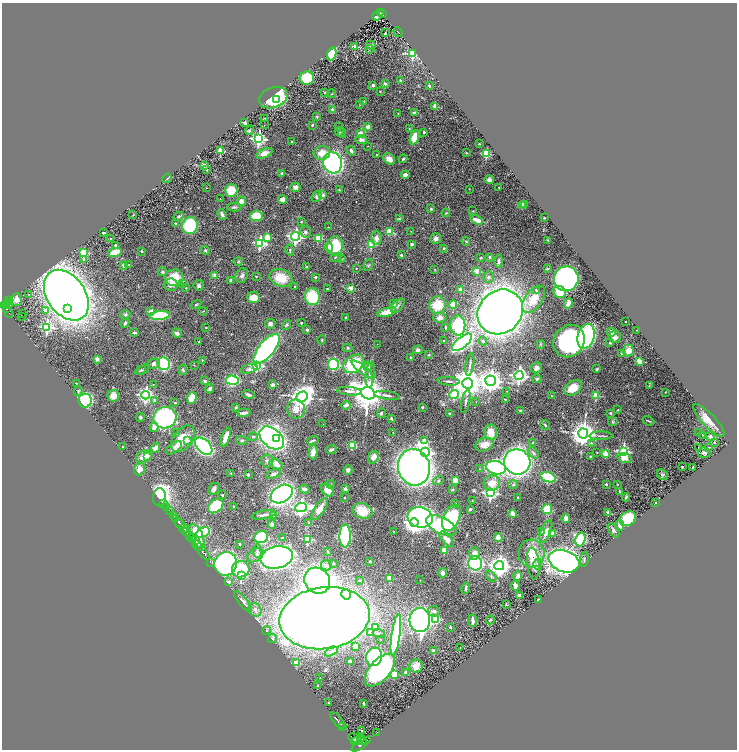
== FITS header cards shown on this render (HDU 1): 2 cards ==
NAXIS1  =                 1469
NAXIS2  =                 1495

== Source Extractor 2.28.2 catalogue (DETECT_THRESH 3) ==
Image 1469 x 1495 px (HDU 1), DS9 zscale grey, zoomed out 1/2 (1 PNG px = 2 x 2 image px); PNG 739 x 752 px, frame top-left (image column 1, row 1494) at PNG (2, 3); each listed source drawn as its Kron ellipse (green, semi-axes under 4 px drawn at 4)
Background 0.708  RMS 0.027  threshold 0.0804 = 3 sigma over >= 5 px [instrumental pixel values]
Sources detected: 494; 12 cannot appear on this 1/2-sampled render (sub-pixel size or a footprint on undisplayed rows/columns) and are neither listed nor drawn; the other 482 listed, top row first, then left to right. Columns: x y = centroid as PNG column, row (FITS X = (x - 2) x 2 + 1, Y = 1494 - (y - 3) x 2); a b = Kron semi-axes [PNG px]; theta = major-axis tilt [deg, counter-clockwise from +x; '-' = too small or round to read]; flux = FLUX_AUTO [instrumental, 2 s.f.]
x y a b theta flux
380 12 2 2 - 50
382 14 3 1 - 36
376 16 4 2 - 280
398 32 5 1 - 72
385 33 2 2 - 5.9
371 45 5 4 - 10
355 47 2 2 - 110
370 49 4 2 - 3.4
332 54 7 4 72 200
413 54 3 3 - 390
307 78 7 6 - 210
400 80 2 2 - 4.5
385 84 2 2 - 44
373 85 2 2 - 41
429 86 2 2 - 23
380 91 2 2 - 4.3
324 92 3 3 - 4.7
331 94 4 2 - 4.8
273 98 15 10 20 260
276 100 3 2 - 21
364 102 3 3 - 4.2
360 104 4 2 - 3.2
435 106 3 2 - 79
332 109 2 2 - 25
398 113 2 2 - 1.6
414 113 2 2 - 55
317 117 3 3 - 5.6
265 119 4 3 - 5.2
245 123 3 3 - 6
264 125 3 2 - 1.7
312 125 2 2 - 17
339 127 3 2 - 3.4
368 127 4 3 - 35
409 129 3 2 - 2
250 130 5 3 - 5.4
339 132 5 4 - 6.8
424 132 2 2 - 18
342 133 5 3 - 5.7
361 134 3 3 - 150
414 137 8 4 71 89
259 139 4 4 - 1100
361 140 6 4 -2 17
292 142 2 2 - 33
479 144 2 2 - 3.3
368 146 2 1 - 1.6
220 151 3 2 - 200
351 151 5 3 - 13
264 153 8 4 22 39
322 153 8 7 - 59
466 153 3 3 - 3.4
486 154 3 3 - 330
377 155 2 2 - 12
389 159 6 5 - 37
403 159 4 3 - 6.2
332 163 10 9 - 1300
204 165 4 3 - 14
207 170 2 2 - 11
282 174 2 2 - 33
405 175 4 4 - 22
167 178 5 3 - 5.6
489 180 5 4 - 19
295 187 5 4 - 26
499 187 2 2 - 3.5
206 188 2 2 - 2.1
469 189 2 2 - 1.5
231 190 6 6 - 110
339 190 3 2 - 2.7
322 195 2 2 - 90
317 197 6 4 47 14
220 199 2 1 - 1.5
283 200 4 3 - 48
241 201 4 4 - 30
525 204 2 2 - 6.4
522 205 4 4 - 54
234 207 7 4 1 11
431 209 4 3 - 7
473 211 3 2 - 3.8
446 213 4 3 - 6
222 214 5 3 - 13
133 215 3 2 - 2.8
179 216 5 4 - 12
256 216 6 5 - 100
544 218 3 2 - 3.2
399 219 2 2 - 54
477 220 7 3 -19 48
301 222 4 3 - 4.2
175 223 2 2 - 8.5
190 225 8 8 - 300
328 227 2 1 - 1.9
411 231 2 1 - 1.4
305 232 5 5 - 11
389 232 3 2 - 140
104 233 3 2 - 7.7
296 236 4 4 - 1600
267 237 3 3 - 150
318 238 3 3 - 190
377 238 7 5 -86 30
111 239 2 2 - 18
436 239 6 5 - 18
548 240 3 3 - 2.6
466 241 4 2 - 5
260 243 4 4 - 640
371 244 3 3 - 260
412 244 2 2 - 15
116 245 4 3 - 6.8
335 246 9 8 - 190
329 247 5 4 - 30
444 248 2 2 - 20
205 250 5 4 - 7.8
290 250 6 2 -77 6.2
142 251 3 2 - 3
84 252 3 3 - 290
115 252 7 4 14 130
401 255 2 2 - 24
336 257 6 3 11 8.9
490 257 4 3 - 7.5
481 258 3 3 - 5.7
84 259 4 3 - 9.5
341 259 3 3 - 5.5
238 261 5 4 - 6.4
499 261 6 3 -90 11
123 265 2 2 - 36
129 265 2 2 - 2
368 265 6 4 68 8.4
307 266 3 2 - 6.4
356 269 2 2 - 5.8
547 269 4 4 - 5.4
435 270 3 3 - 3.1
477 271 2 2 - 110
162 272 4 4 - 8.5
215 275 2 2 - 60
242 276 8 6 65 18
256 277 2 2 - 6.7
315 277 2 2 - 28
489 277 6 5 - 13
174 278 9 8 - 160
281 278 12 8 -19 120
566 279 12 12 - 1700
231 281 3 2 - 22
182 284 3 3 - 4.3
171 285 7 6 - 28
199 285 5 5 - 13
295 287 2 2 - 6.5
186 288 2 2 - 3.9
351 288 2 2 - 100
327 289 3 2 - 4.7
460 289 2 2 - 58
536 290 3 2 - 12
559 292 6 6 - 75
28 294 3 2 - 3.1
66 295 28 19 -55 8000
312 297 8 7 - 220
253 298 6 5 - 47
534 299 15 8 55 110
17 300 6 5 - 37
8 301 4 1 - 42
394 303 3 3 - 17
568 303 5 3 - 34
8 304 5 2 - 200
196 304 5 3 - 5.2
4 305 2 2 - 230
7 305 4 2 - 210
437 305 9 8 - 140
453 305 4 4 - 65
398 306 8 4 48 16
68 308 3 3 - 1100
6 309 3 2 - 100
45 310 4 4 - 15
8 311 6 2 -60 140
151 311 3 2 - 86
203 311 4 2 - 2.4
386 312 9 4 16 75
500 312 24 21 42 5500
22 314 2 1 - 11
125 314 5 4 - 6.9
160 315 10 4 5 260
21 316 2 2 - 3.6
346 317 2 2 - 15
440 318 6 5 - 29
625 322 2 2 - 5
125 323 5 3 - 8
301 323 2 2 - 12
270 324 5 5 - 17
286 325 5 4 - 7.2
458 325 10 7 -88 310
47 327 4 4 - 790
445 327 3 2 - 5.8
206 328 2 2 - 5.5
307 330 3 2 - 12
637 330 2 1 - 1.6
134 332 3 2 - 15
611 332 4 4 - 33
177 333 5 4 - 16
586 336 12 8 76 730
615 337 6 6 - 24
322 340 5 2 - 4.3
199 341 2 1 - 3.3
444 341 2 2 - 12
483 341 4 3 - 8
569 341 17 15 51 940
462 342 12 5 39 1800
610 342 2 2 - 25
377 344 2 1 - 1.6
540 344 4 3 - 4.9
348 348 5 4 - 6.4
267 349 18 7 50 1600
418 350 5 4 - 16
628 351 6 5 - 49
622 353 2 2 - 28
429 355 3 3 - 4.7
410 357 4 2 - 5.4
97 359 2 2 - 85
202 360 3 2 - 2.4
639 361 2 2 - 110
154 364 6 5 - 23
164 364 6 6 - 430
333 364 5 5 - 450
354 364 11 8 33 330
470 364 11 2 81 12
194 365 3 2 - 3.2
256 365 3 3 - 710
368 366 5 4 - 23
536 368 6 5 - 19
249 369 9 4 14 15
362 369 13 4 -38 24
597 369 3 2 - 7.5
141 370 6 3 32 7.2
143 370 7 3 37 7.9
183 370 5 3 - 6.9
370 375 13 4 84 30
519 376 5 4 - 1800
537 379 5 4 - 9
232 380 6 4 -8 440
205 381 2 2 - 32
448 381 11 3 -6 15
491 381 5 5 - 4900
76 383 2 2 - 5.5
468 383 5 5 - 12000
153 384 2 2 - 2.3
273 385 4 3 - 11
649 386 3 2 - 2.2
573 388 9 6 34 96
210 389 5 4 - 14
78 391 5 3 - 7.8
349 391 12 3 -5 20
506 391 2 2 - 2
666 392 2 1 - 2.4
368 393 7 6 - 15000
454 394 5 4 - 400
146 395 4 4 - 1600
248 395 6 3 -20 9.6
387 395 13 3 -9 18
551 395 3 2 - 2.8
113 396 6 5 - 50
596 396 3 3 - 170
302 397 6 5 - 5000
192 398 6 4 71 94
505 399 4 2 - 5.4
155 400 2 2 - 25
85 401 7 6 - 670
466 401 12 3 79 14
476 402 2 2 - 2.2
175 403 3 3 - 5.4
346 405 5 3 - 19
236 407 3 2 - 7.6
422 407 3 3 - 5.1
296 409 9 9 - 44
521 410 3 2 - 9.7
618 410 3 2 - 3.5
244 413 6 2 5 21
381 413 5 3 - 7.3
449 413 2 2 - 14
610 413 3 3 - 6.1
140 417 4 4 - 8.6
165 418 11 10 - 610
391 418 3 2 - 7.2
709 420 21 6 -46 68
648 421 6 2 -24 5.2
613 422 5 3 - 5.4
323 424 2 1 - 1
545 425 5 3 - 4.6
154 427 5 4 - 29
491 432 8 6 89 70
698 432 2 2 - 2.4
176 433 2 1 - 2.1
393 433 2 2 - 2.5
583 434 5 5 - 6700
703 435 3 2 - 2.2
601 436 11 2 0 9.5
226 437 10 3 71 53
253 437 4 4 - 7.7
710 437 5 4 - 17
272 438 14 9 -40 2200
183 439 15 9 52 130
276 439 3 3 - 290
242 440 6 3 -2 6.1
313 440 6 3 20 8.9
188 441 3 3 - 11
425 441 3 3 - 130
714 442 2 2 - 8.9
533 443 4 3 - 6.5
591 443 3 3 - 5.3
352 445 4 4 - 170
484 445 9 6 21 53
204 446 10 6 -45 1200
123 447 2 2 - 15
155 448 5 4 - 24
174 448 9 5 35 30
698 448 2 1 - 1.7
708 448 4 3 - 6.4
331 450 5 3 - 16
623 451 4 3 - 900
313 452 7 4 89 32
425 452 4 4 - 1500
597 452 3 2 - 2.4
533 453 6 4 -49 15
704 453 6 5 - 19
605 454 2 2 - 110
147 456 3 3 - 22
590 456 4 3 - 4.8
144 457 8 6 19 47
373 457 6 5 - 34
625 458 7 4 -18 38
267 461 7 6 - 15
517 462 13 12 - 2900
276 464 7 4 -30 43
414 467 18 16 -76 4000
682 467 2 1 - 2.9
693 467 2 2 - 7.9
496 468 10 6 -13 1200
139 469 6 5 - 31
480 469 3 2 - 3
348 470 4 4 - 15
231 473 2 2 - 3.2
273 474 7 4 19 13
248 475 2 2 - 15
662 475 6 5 - 8.9
548 477 8 5 -17 420
438 480 5 4 - 9.3
455 480 3 2 - 160
492 483 8 7 - 66
331 484 4 3 - 5.8
606 484 2 2 - 14
617 484 2 2 - 2.5
513 485 5 3 - 7
214 489 6 5 - 15
304 489 5 3 - 21
345 489 2 2 - 59
453 489 4 4 - 5.2
327 490 7 5 -49 59
619 491 2 2 - 12
490 493 4 4 - 1200
282 494 12 8 32 2100
222 495 2 2 - 13
159 497 9 6 88 2000
626 497 4 2 - 12
344 498 2 2 - 2.9
518 498 2 2 - 7.1
472 501 2 2 - 2
455 503 2 2 - 5.8
656 503 2 2 - 15
164 504 2 1 - 45
216 506 9 6 43 200
233 506 2 2 - 8.7
167 507 2 1 - 66
301 507 6 4 6 2200
319 509 12 5 56 55
470 509 2 2 - 25
547 509 5 5 - 120
169 511 3 2 - 110
362 511 10 7 -19 140
608 512 2 2 - 58
513 514 4 3 - 22
173 515 4 1 - 230
264 515 12 3 11 18
274 515 2 2 - 44
420 517 13 10 -16 1900
451 518 14 8 67 500
566 518 4 3 - 26
176 519 2 2 - 130
628 519 8 6 37 240
308 522 3 3 - 4.2
414 523 4 4 - 3200
180 524 5 2 - 660
272 524 4 4 - 13
441 525 16 8 -26 680
620 525 5 4 - 33
184 528 5 2 - 230
613 530 8 4 -56 15
186 532 4 2 - 230
203 532 7 4 25 340
394 532 3 2 - 3.4
541 532 2 2 - 10
546 532 12 5 69 30
553 533 4 3 - 34
190 535 3 2 - 260
197 536 12 6 -66 240
345 536 11 5 90 650
261 537 7 6 - 260
282 538 2 2 - 5.5
498 538 4 4 - 38
192 539 4 2 - 160
307 539 3 3 - 320
447 539 9 4 -49 34
580 539 7 5 73 490
195 541 2 1 - 150
239 544 2 2 - 11
197 545 7 2 -49 640
201 550 12 2 -53 690
444 550 3 3 - 140
257 551 7 4 -87 13
328 552 4 2 - 4.7
474 553 6 5 - 36
531 553 14 13 - 110
255 555 9 6 35 23
277 557 16 11 11 3000
584 559 7 3 82 9.1
370 561 3 3 - 6.1
564 561 16 11 -19 2600
210 562 2 1 - 22
333 563 2 2 - 9.6
475 563 7 7 - 950
226 564 12 11 - 1700
533 564 16 6 -84 54
538 564 6 4 -88 14
326 565 5 5 - 14
499 566 5 4 - 4600
241 569 9 8 - 230
443 573 5 4 - 25
241 576 3 3 - 270
491 576 6 3 -51 7.9
518 576 5 4 - 21
389 578 3 3 - 72
359 580 2 2 - 3
420 580 2 1 - 1.3
317 581 14 12 -44 2500
229 582 3 2 - 26
515 586 5 3 - 26
466 588 6 3 80 8.9
346 594 5 4 - 120
519 595 3 3 - 12
538 599 2 2 - 11
243 602 13 4 -51 22
506 604 3 2 - 3.5
255 610 7 6 - 22
434 611 6 5 - 18
324 618 45 31 8 11000
436 619 4 4 - 140
420 620 12 10 -90 2400
490 620 4 3 - 5.6
473 621 6 2 -87 23
376 627 3 3 - 110
450 627 2 2 - 11
267 630 4 4 - 8.4
370 633 3 3 - 53
379 633 6 4 -19 13
396 635 21 4 82 670
272 638 5 3 - 14
380 639 3 2 - 2.5
355 646 3 3 - 100
460 648 2 2 - 3.2
434 650 4 3 - 11
331 651 7 4 27 14
374 657 9 8 - 830
350 662 3 3 - 20
296 663 3 3 - 94
416 666 7 6 - 46
380 670 20 10 48 970
406 673 3 2 - 24
394 674 3 3 - 200
320 678 2 2 - 2.1
318 686 3 3 - 5
329 702 3 2 - 4.2
363 704 3 2 - 6.1
337 720 10 2 -50 720
342 727 3 2 - 230
362 731 2 2 - 44
377 732 2 1 - 9.4
355 738 7 4 -19 1100
358 740 7 3 22 1400
362 740 5 3 - 730
361 744 11 3 35 1600
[12 sub-pixel or undisplayed-footprint detections neither listed nor drawn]